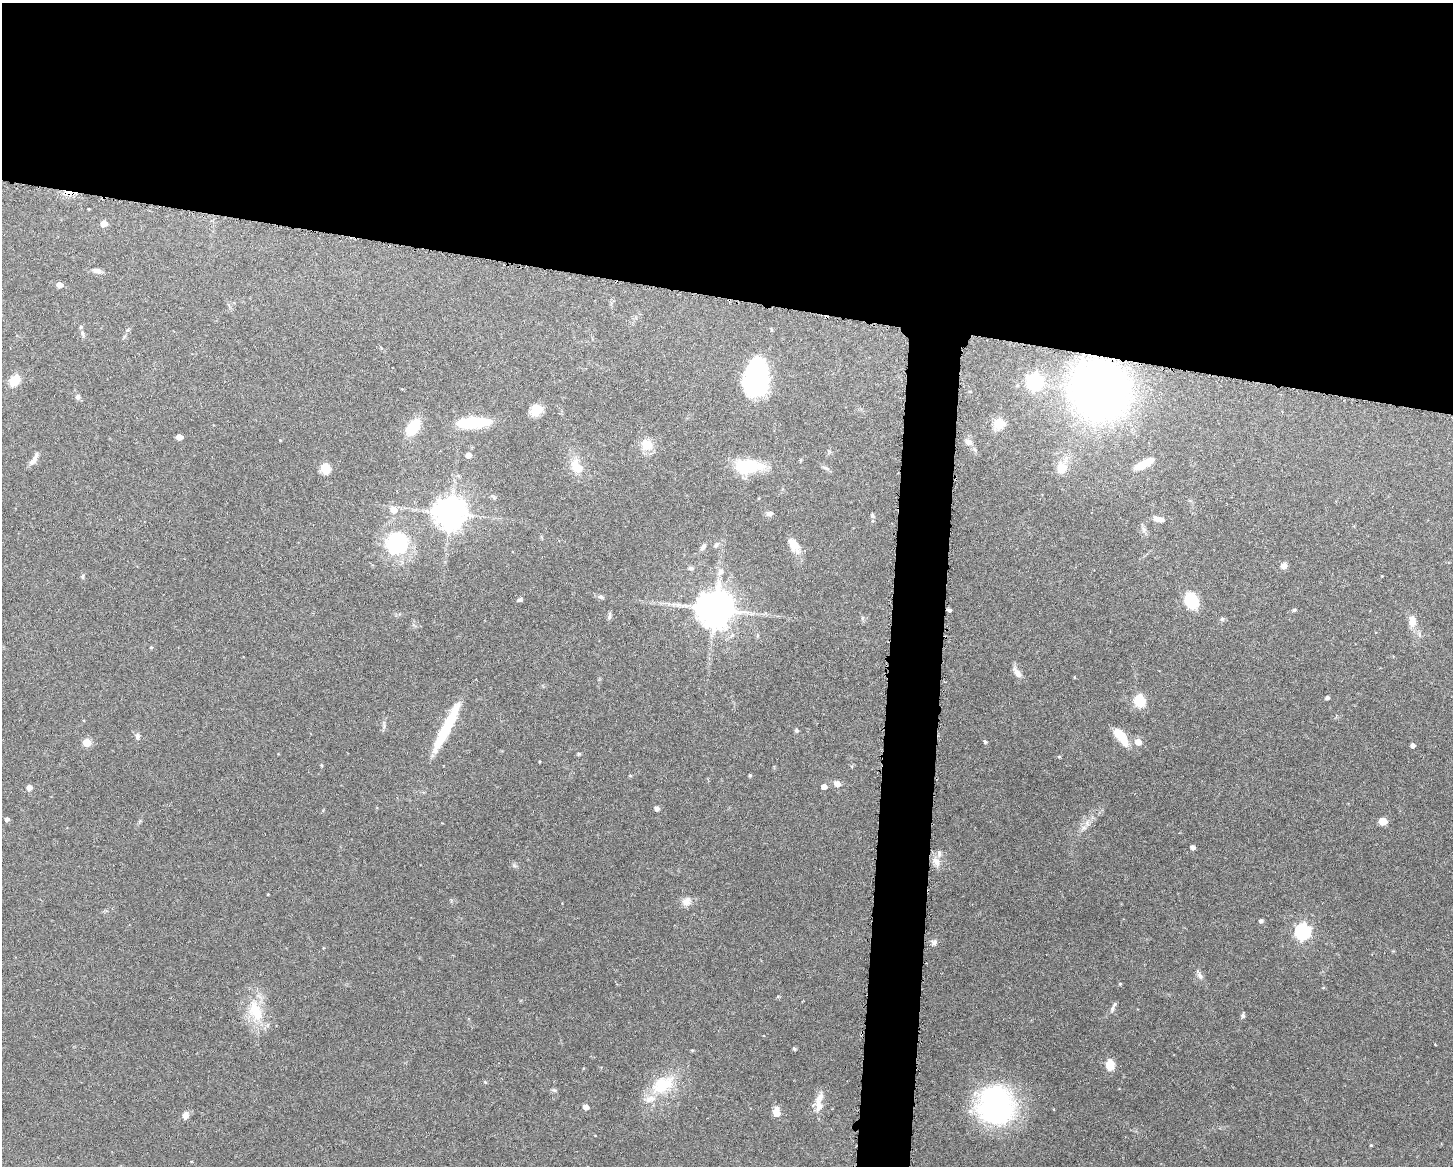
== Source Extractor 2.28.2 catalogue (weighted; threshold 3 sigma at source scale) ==
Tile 2 of 3 x 4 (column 2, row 1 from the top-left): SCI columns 1560-3010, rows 3497-4660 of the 4683 x 4661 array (HDU 1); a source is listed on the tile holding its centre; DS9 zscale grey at full resolution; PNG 1455 x 1168 px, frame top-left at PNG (2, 3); no overlay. Shown black and unused: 28% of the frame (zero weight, under 3 of 6 exposures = <1% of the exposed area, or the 3 px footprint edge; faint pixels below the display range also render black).
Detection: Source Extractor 2.28.2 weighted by HDU 2 'WHT'; one run over the whole footprint, this tile lists its part. Background 0.143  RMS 0.0038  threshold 0.0156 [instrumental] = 3 sigma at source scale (4.09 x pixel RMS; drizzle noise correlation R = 1.36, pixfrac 0.8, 0.05/0.05 arcsec/px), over >= 5 px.
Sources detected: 104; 1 inside a brighter object's white glare — not listed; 3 inside a brighter listed object's ellipse — not listed separately; the other 100 listed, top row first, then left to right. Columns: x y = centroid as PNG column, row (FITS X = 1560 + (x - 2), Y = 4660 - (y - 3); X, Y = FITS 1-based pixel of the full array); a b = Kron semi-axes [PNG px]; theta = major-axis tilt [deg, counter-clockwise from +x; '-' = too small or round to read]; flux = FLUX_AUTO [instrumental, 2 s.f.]
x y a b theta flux
70 193 15 6 -5 2.9
104 224 5 5 - 4
96 271 13 7 -17 1.6
59 285 5 4 - 2.8
82 333 11 5 -73 1.1
755 379 32 22 78 51
14 381 10 7 54 7.4
1035 382 7 7 - 110
1100 390 33 31 -38 350
78 397 7 6 - 0.98
536 410 13 10 36 4.6
473 422 33 10 3 18
999 423 6 5 - 21
413 427 16 10 54 13
179 437 5 4 - 3.1
280 440 3 3 - 0.25
968 442 9 7 -16 1.8
646 445 13 12 - 5.8
468 455 5 4 - 2.8
33 461 15 7 51 2.1
1144 464 23 7 27 5.5
577 466 22 15 -59 6.4
748 466 34 16 2 16
325 468 10 9 - 5.3
826 468 8 4 -36 0.78
1061 468 14 12 -79 4.5
494 497 11 3 -41 0.53
394 510 7 7 - 3.2
450 513 9 9 - 670
769 514 8 6 6 1.4
872 516 6 5 - 0.68
1158 519 14 7 -10 2.2
1143 530 10 4 -81 1.1
397 543 27 25 -83 28
716 545 10 5 50 0.92
793 545 21 10 -59 4.4
703 547 10 5 50 1
1284 566 8 7 - 1.6
691 568 7 5 -15 0.74
721 572 9 8 - 1.6
1382 576 3 3 - 0.24
83 577 7 4 82 0.53
601 597 9 5 -14 0.82
519 600 7 5 37 0.67
1191 601 14 10 -58 16
715 609 10 10 - 1000
949 610 5 3 - 0.86
1294 610 4 4 - 0.51
609 616 10 4 80 0.84
1222 619 6 5 - 0.75
1412 620 16 9 -87 3.5
1419 635 7 4 -89 0.67
151 647 4 3 - 0.41
1017 672 15 7 -56 2.4
1074 677 3 3 - 0.29
1327 698 4 4 - 0.94
1139 701 11 10 - 8.6
447 727 62 9 63 18
796 730 4 4 - 0.79
1120 734 17 10 -44 6.1
137 736 8 6 89 1.1
985 741 4 4 - 0.64
1138 742 5 5 - 4.5
87 743 5 5 - 10
1413 745 4 4 - 1.5
578 754 4 4 - 0.57
1059 756 5 3 - 0.39
750 775 4 3 - 0.46
630 776 5 3 - 0.3
837 784 5 5 - 3.2
824 787 5 4 - 2.4
29 788 5 4 - 2.4
657 808 5 4 - 1.6
7 819 5 4 - 1.2
1383 821 5 5 - 9.7
1087 823 10 6 -64 1.5
1193 847 4 4 - 1.1
936 862 14 8 -64 2.8
686 902 12 10 54 2.8
1261 921 5 4 - 0.88
1303 931 7 7 - 90
934 942 8 8 - 1.2
1200 975 11 6 -58 1.4
1120 984 4 4 - 0.35
778 996 5 3 - 0.36
1112 1009 10 6 78 1.1
256 1011 36 16 -70 13
1243 1015 8 5 87 0.68
794 1049 4 4 - 0.6
692 1050 4 3 - 0.38
1110 1065 14 10 87 3.9
485 1082 5 4 - 0.38
662 1085 35 20 27 15
554 1090 7 4 -25 0.61
819 1105 19 11 89 3.6
996 1105 30 27 -72 95
586 1107 5 4 - 2.6
777 1112 9 6 -83 4
185 1115 10 7 74 2
1371 1145 4 3 - 0.32
Overlapping masked pixels (flux is a lower limit): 3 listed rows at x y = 70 193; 1100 390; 949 610
Unlisted compact peaks at least as high as the median listed source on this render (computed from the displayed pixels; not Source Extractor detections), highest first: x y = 514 865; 384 726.